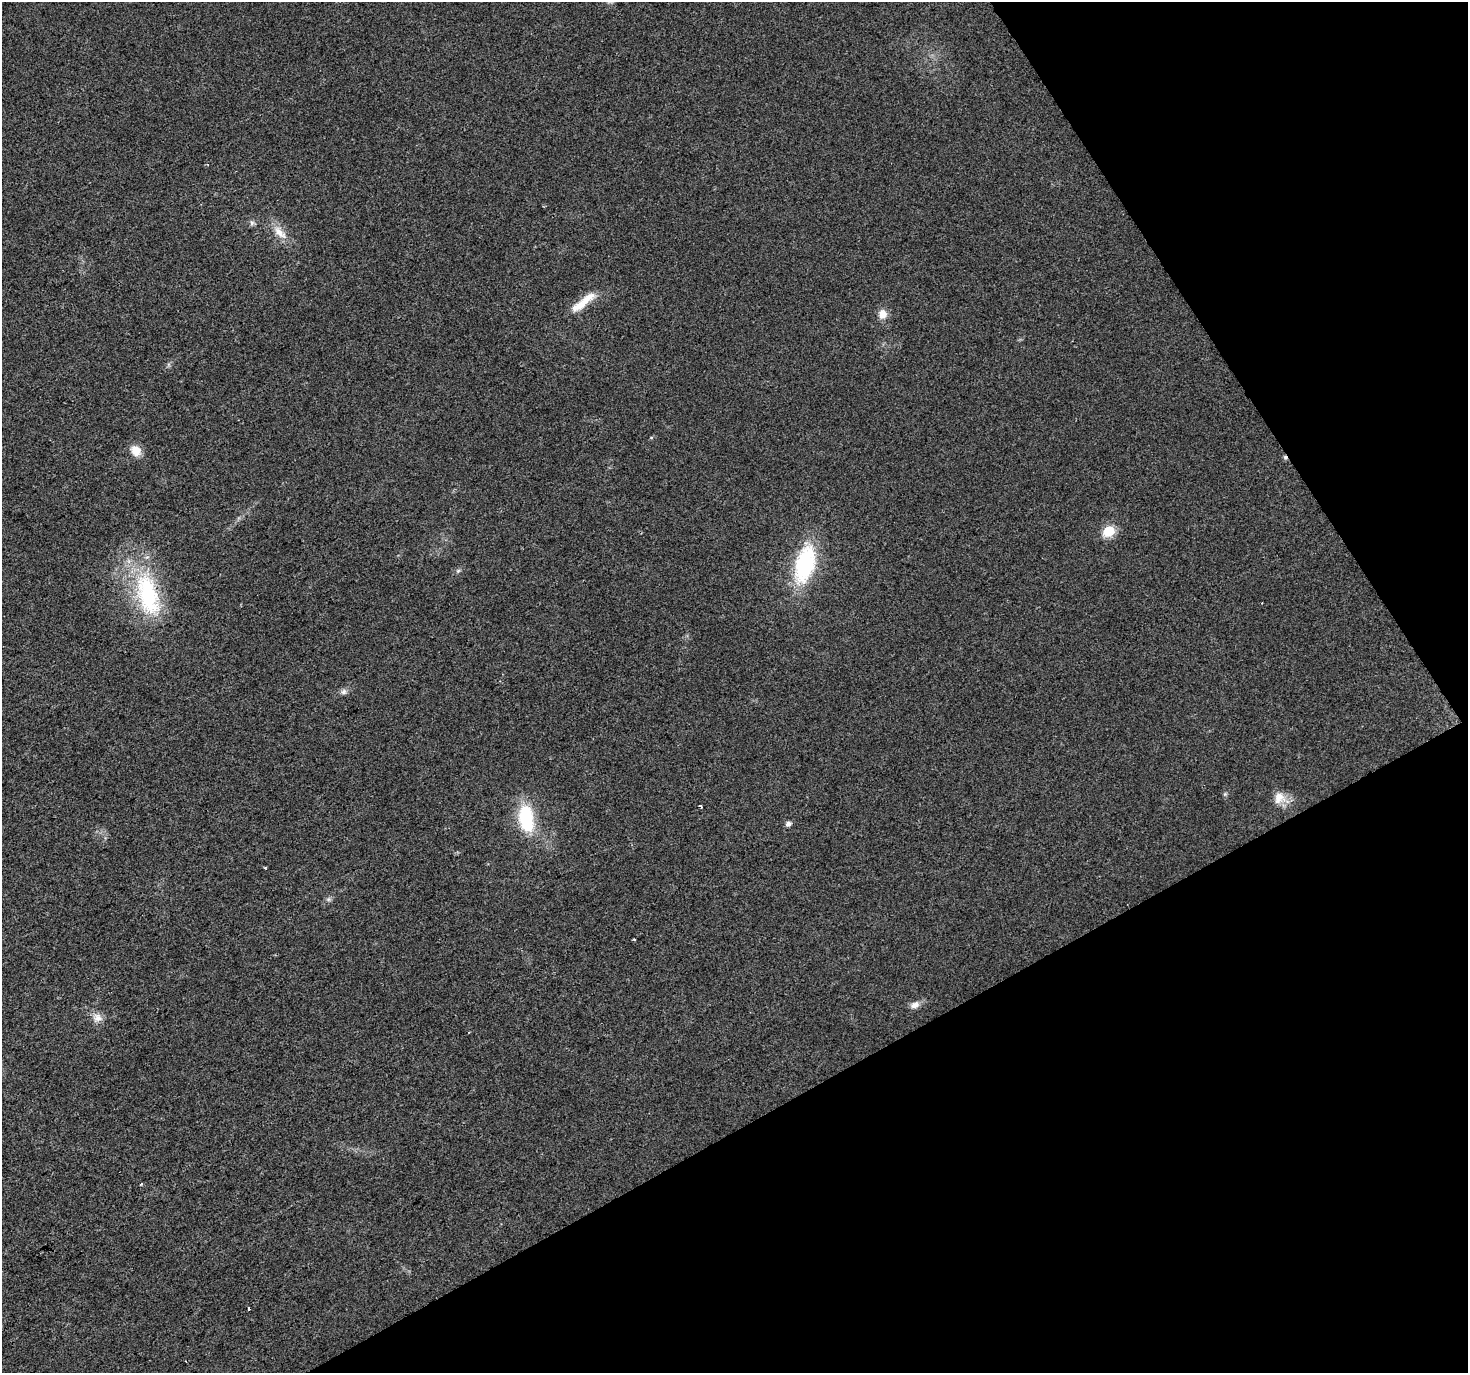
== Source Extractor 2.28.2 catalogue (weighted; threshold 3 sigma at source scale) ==
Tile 12 of 4 x 4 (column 4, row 3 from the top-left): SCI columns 4402-5867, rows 1547-2917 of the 5867 x 5772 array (HDU 1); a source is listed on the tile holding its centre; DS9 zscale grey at full resolution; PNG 1470 x 1375 px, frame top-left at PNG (2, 2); no overlay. Shown black and unused: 28% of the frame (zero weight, under 2 of 3 exposures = <1% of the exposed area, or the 3 px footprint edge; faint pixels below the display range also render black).
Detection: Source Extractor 2.28.2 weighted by HDU 2 'WHT'; one run over the whole footprint, this tile lists its part. Background 0.0273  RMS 0.0062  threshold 0.0278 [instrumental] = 3 sigma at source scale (4.5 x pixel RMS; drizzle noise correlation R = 1.50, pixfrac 1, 0.0396/0.0396 arcsec/px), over >= 5 px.
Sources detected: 26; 1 too faint to see at this stretch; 2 cosmic-ray / hot-pixel residue — not listed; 1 inside a brighter listed object's ellipse — not listed separately; the other 22 listed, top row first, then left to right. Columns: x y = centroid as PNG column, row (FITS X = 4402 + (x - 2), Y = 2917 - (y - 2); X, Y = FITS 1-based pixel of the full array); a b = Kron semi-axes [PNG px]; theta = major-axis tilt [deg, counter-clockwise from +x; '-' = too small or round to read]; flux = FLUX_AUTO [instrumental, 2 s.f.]
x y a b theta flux
252 223 7 6 - 1.5
280 232 23 10 -46 8.1
580 305 28 11 33 10
883 314 12 10 -80 5.6
651 437 5 3 - 0.61
136 451 13 11 -52 7.4
1109 531 6 6 - 45
805 564 41 21 75 58
458 571 6 5 - 1.1
148 595 58 27 -75 68
343 692 9 7 26 2.2
1279 798 18 14 53 7.8
701 806 4 2 - 0.83
526 818 33 16 -82 35
788 824 5 5 - 2.8
265 868 3 3 - 0.59
328 899 6 6 - 1.4
634 939 3 2 - 0.58
915 1005 12 8 23 3.8
98 1018 13 11 27 4.8
141 1184 3 3 - 0.86
249 1309 3 3 - 1.8
Unlisted compact peaks at least as high as the median listed source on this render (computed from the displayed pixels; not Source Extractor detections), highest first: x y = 1225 794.